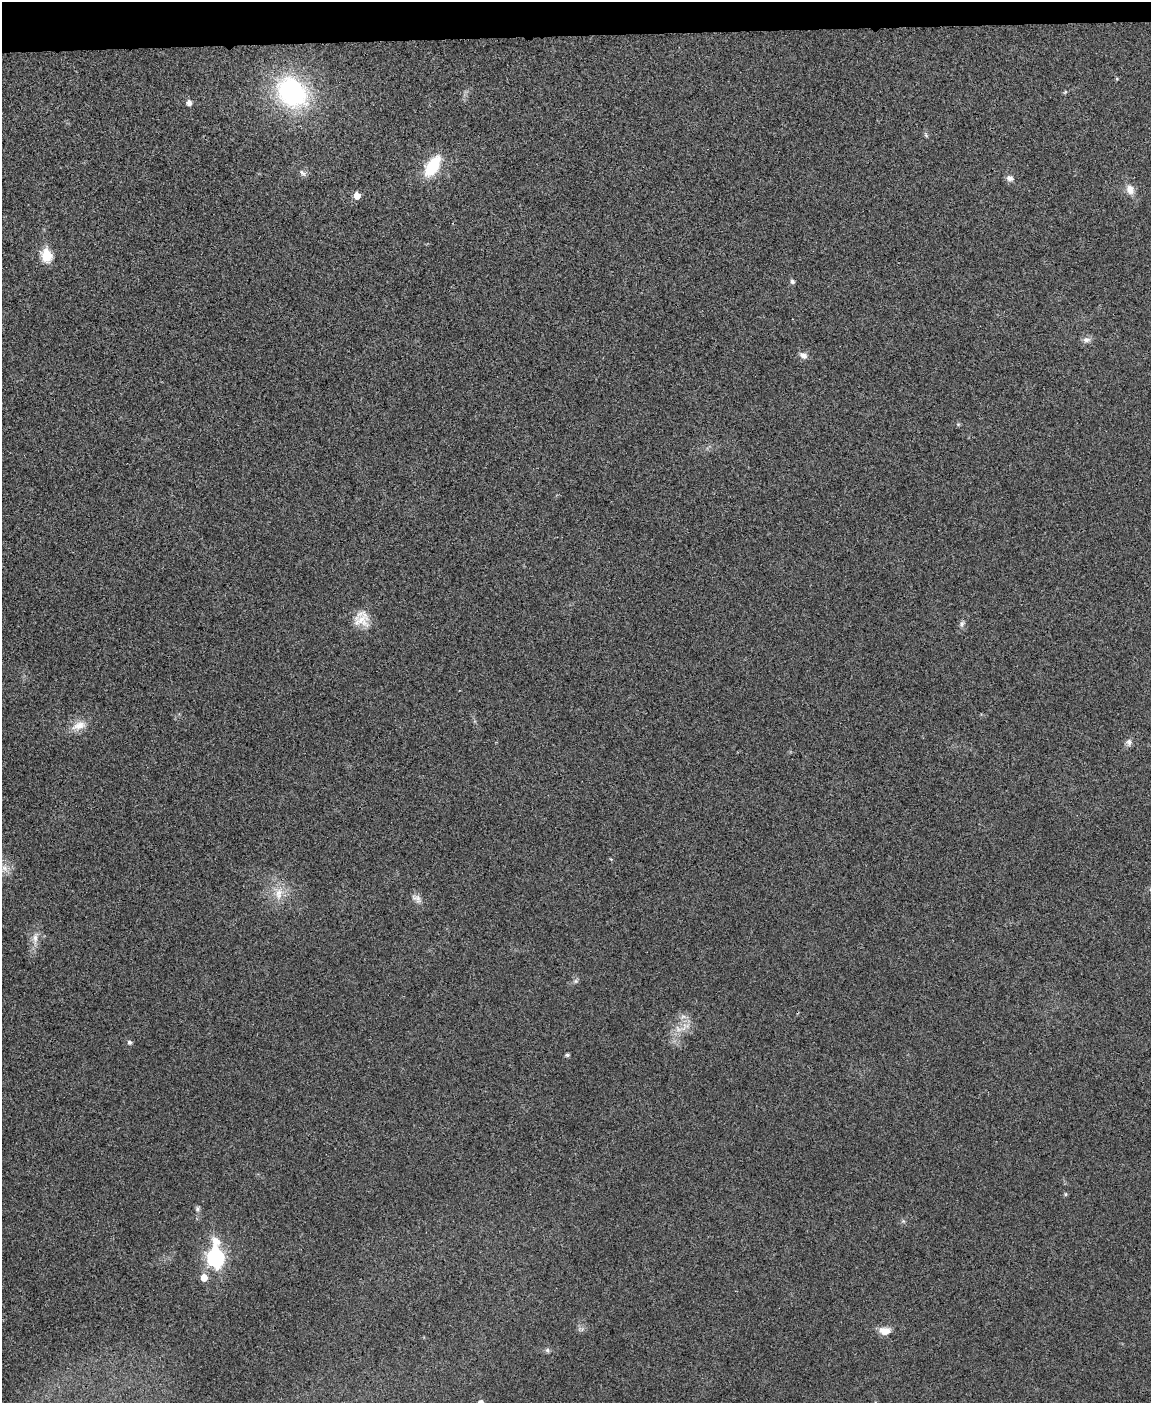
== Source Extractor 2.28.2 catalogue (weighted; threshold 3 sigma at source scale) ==
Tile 3 of 4 x 3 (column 3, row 1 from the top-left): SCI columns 2303-3451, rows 2944-4344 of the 4603 x 4585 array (HDU 1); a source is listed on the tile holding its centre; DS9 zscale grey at full resolution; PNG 1153 x 1405 px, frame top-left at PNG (2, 2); no overlay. Shown black and unused: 2% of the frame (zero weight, under 3 of 4 exposures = <1% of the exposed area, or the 3 px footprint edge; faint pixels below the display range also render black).
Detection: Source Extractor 2.28.2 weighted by HDU 2 'WHT'; one run over the whole footprint, this tile lists its part. Background 0.0333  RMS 0.0062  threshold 0.0278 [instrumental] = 3 sigma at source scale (4.5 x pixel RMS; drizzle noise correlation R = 1.50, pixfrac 1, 0.05/0.05 arcsec/px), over >= 5 px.
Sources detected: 35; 1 inside a brighter listed object's ellipse — not listed separately; the other 34 listed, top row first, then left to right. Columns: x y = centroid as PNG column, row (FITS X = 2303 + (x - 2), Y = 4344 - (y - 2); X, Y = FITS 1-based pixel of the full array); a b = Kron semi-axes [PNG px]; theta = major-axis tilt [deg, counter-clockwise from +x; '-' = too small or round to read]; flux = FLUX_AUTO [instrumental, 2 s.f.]
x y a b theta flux
1117 79 5 4 - 0.69
292 92 30 24 -43 100
1065 92 6 4 45 0.78
189 103 5 5 - 3.8
926 135 7 4 -54 0.91
433 166 21 11 58 29
303 173 12 6 -38 2
1010 178 10 8 -17 2.8
1130 189 15 10 -70 5.6
357 196 6 5 - 6.8
47 256 7 6 - 42
792 281 6 5 - 1.5
1086 340 10 8 0 2.9
803 355 10 8 -29 3.2
958 424 6 4 -18 0.75
362 619 21 20 - 11
962 624 10 7 63 2.1
79 726 22 12 22 8.2
1129 742 10 8 -87 2.4
5 868 11 9 -72 5
279 893 20 11 75 9.3
417 898 16 9 -40 3.6
35 938 20 8 83 5.9
576 981 7 6 - 1.4
685 1027 21 10 31 8.2
129 1042 6 5 - 1.6
567 1055 5 4 - 1.3
1065 1194 5 4 - 0.87
198 1209 8 6 -90 1.6
903 1221 6 4 -44 0.96
215 1257 11 7 -88 200
204 1278 6 6 - 7.1
885 1331 14 9 2 6.6
547 1350 7 6 - 1.4